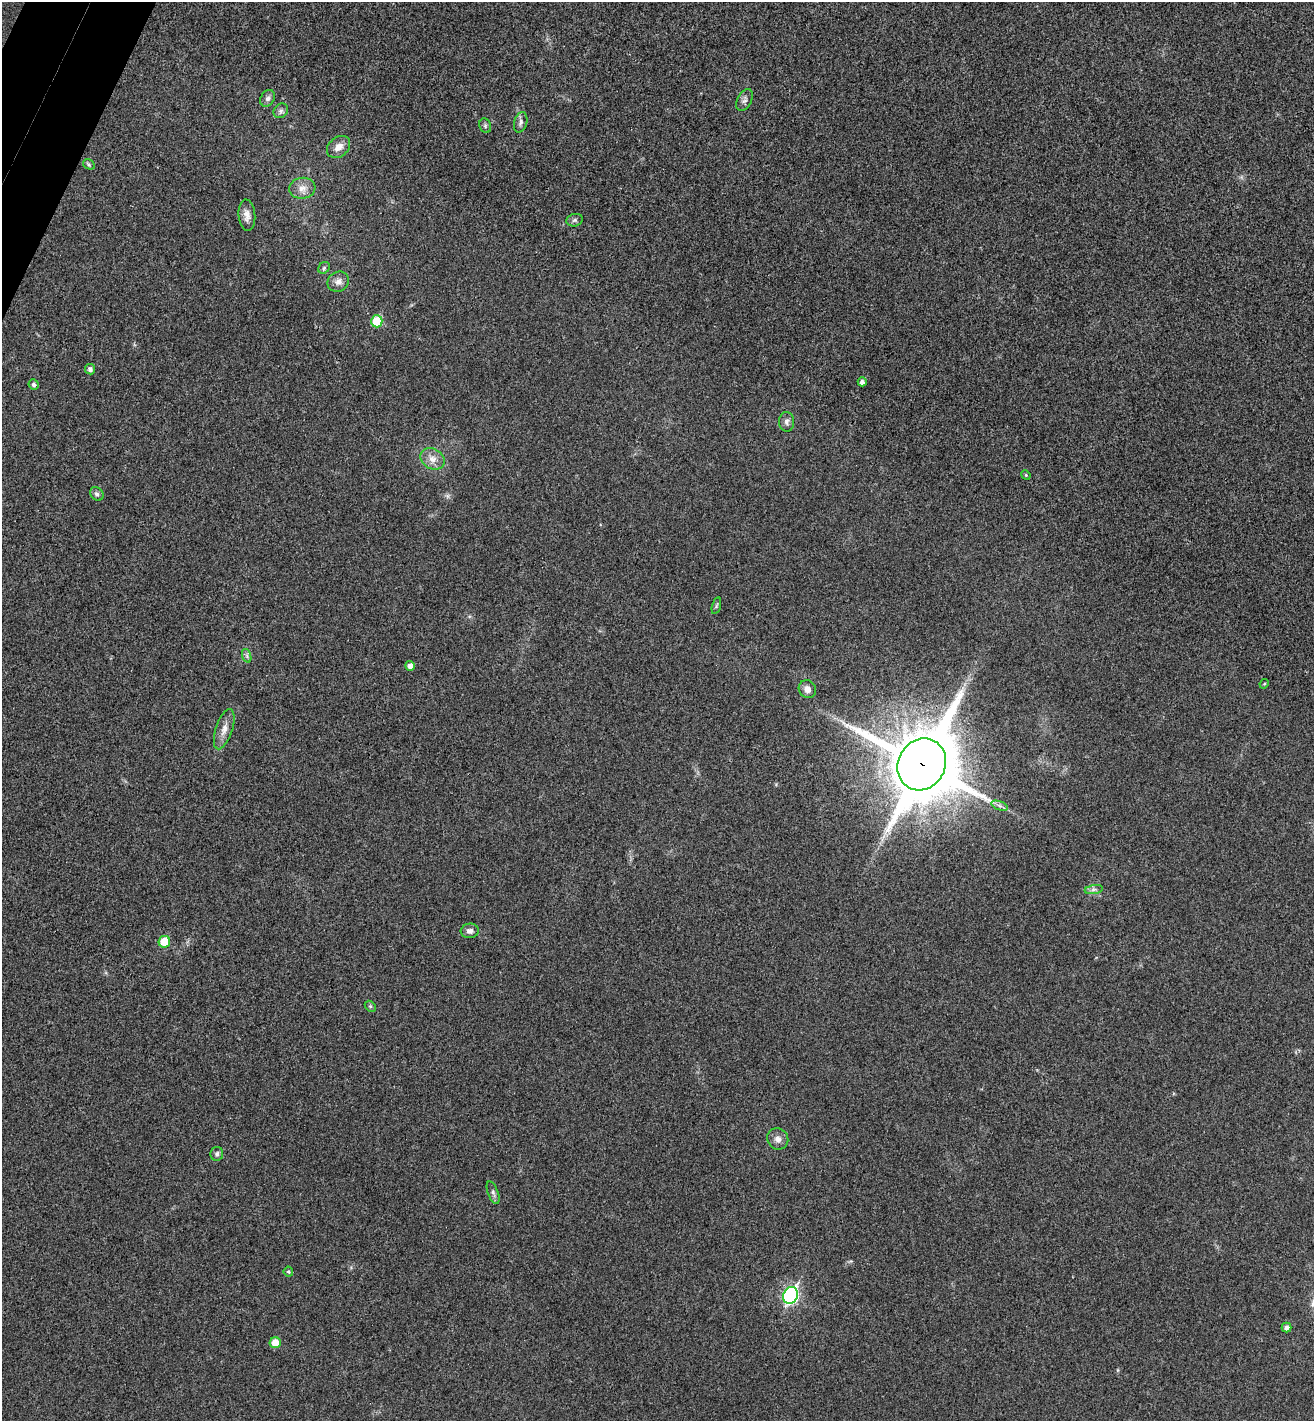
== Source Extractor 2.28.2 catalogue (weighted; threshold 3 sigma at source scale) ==
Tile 11 of 4 x 4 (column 3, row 3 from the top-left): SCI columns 2820-4131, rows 1454-2872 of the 5774 x 5741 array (HDU 1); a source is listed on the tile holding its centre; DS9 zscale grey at full resolution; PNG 1316 x 1423 px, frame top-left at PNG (2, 2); each listed source drawn as its Kron ellipse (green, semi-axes under 4 px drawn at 4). Shown black and unused: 1% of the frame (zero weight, under 3 of 4 exposures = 6% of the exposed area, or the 3 px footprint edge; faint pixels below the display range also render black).
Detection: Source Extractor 2.28.2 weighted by HDU 2 'WHT'; one run over the whole footprint, this tile lists its part. Background 0.0453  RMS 0.007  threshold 0.0314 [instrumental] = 3 sigma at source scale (4.5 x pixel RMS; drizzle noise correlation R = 1.50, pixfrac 1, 0.05/0.05 arcsec/px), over >= 5 px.
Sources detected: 40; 1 inside a brighter listed object's ellipse — not listed separately; the other 39 listed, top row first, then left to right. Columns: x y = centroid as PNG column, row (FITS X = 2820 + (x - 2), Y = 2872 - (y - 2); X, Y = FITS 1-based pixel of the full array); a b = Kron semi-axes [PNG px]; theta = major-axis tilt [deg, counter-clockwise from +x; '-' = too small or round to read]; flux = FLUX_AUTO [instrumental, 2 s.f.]
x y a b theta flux
268 98 9 6 58 2.5
745 100 12 7 62 2.7
281 111 8 6 45 2.1
521 122 10 6 75 2.6
485 126 7 5 -71 1.4
339 147 13 9 40 5.8
89 164 6 4 -31 1.2
302 188 13 10 7 5.9
247 215 16 8 -85 4.7
575 220 8 6 15 1.8
324 268 6 5 - 1.2
338 282 11 9 30 4.2
377 321 6 5 - 26
90 369 5 5 - 2.5
862 382 4 4 - 2.6
34 384 5 5 - 1.8
786 422 10 7 -87 2.5
432 459 13 10 -29 5.8
1026 475 5 4 - 0.88
97 494 7 6 - 1.7
716 606 8 3 74 0.98
247 656 7 4 -72 1.4
410 666 5 4 - 3.9
1264 684 5 4 - 0.71
807 689 9 8 - 4.3
224 729 21 8 72 6.4
922 764 27 23 60 5700
1000 806 9 4 -19 1.9
1094 890 9 4 9 1.9
470 931 9 7 5 2.9
164 942 6 5 - 16
370 1006 6 4 -44 1.1
778 1139 11 10 - 4.1
217 1154 7 6 - 1.8
493 1193 12 5 -69 2.1
288 1272 5 4 - 1
790 1295 8 7 - 150
1286 1327 5 5 - 2.7
275 1343 5 5 - 11
Overlapping masked pixels (flux is a lower limit): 1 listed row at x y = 922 764